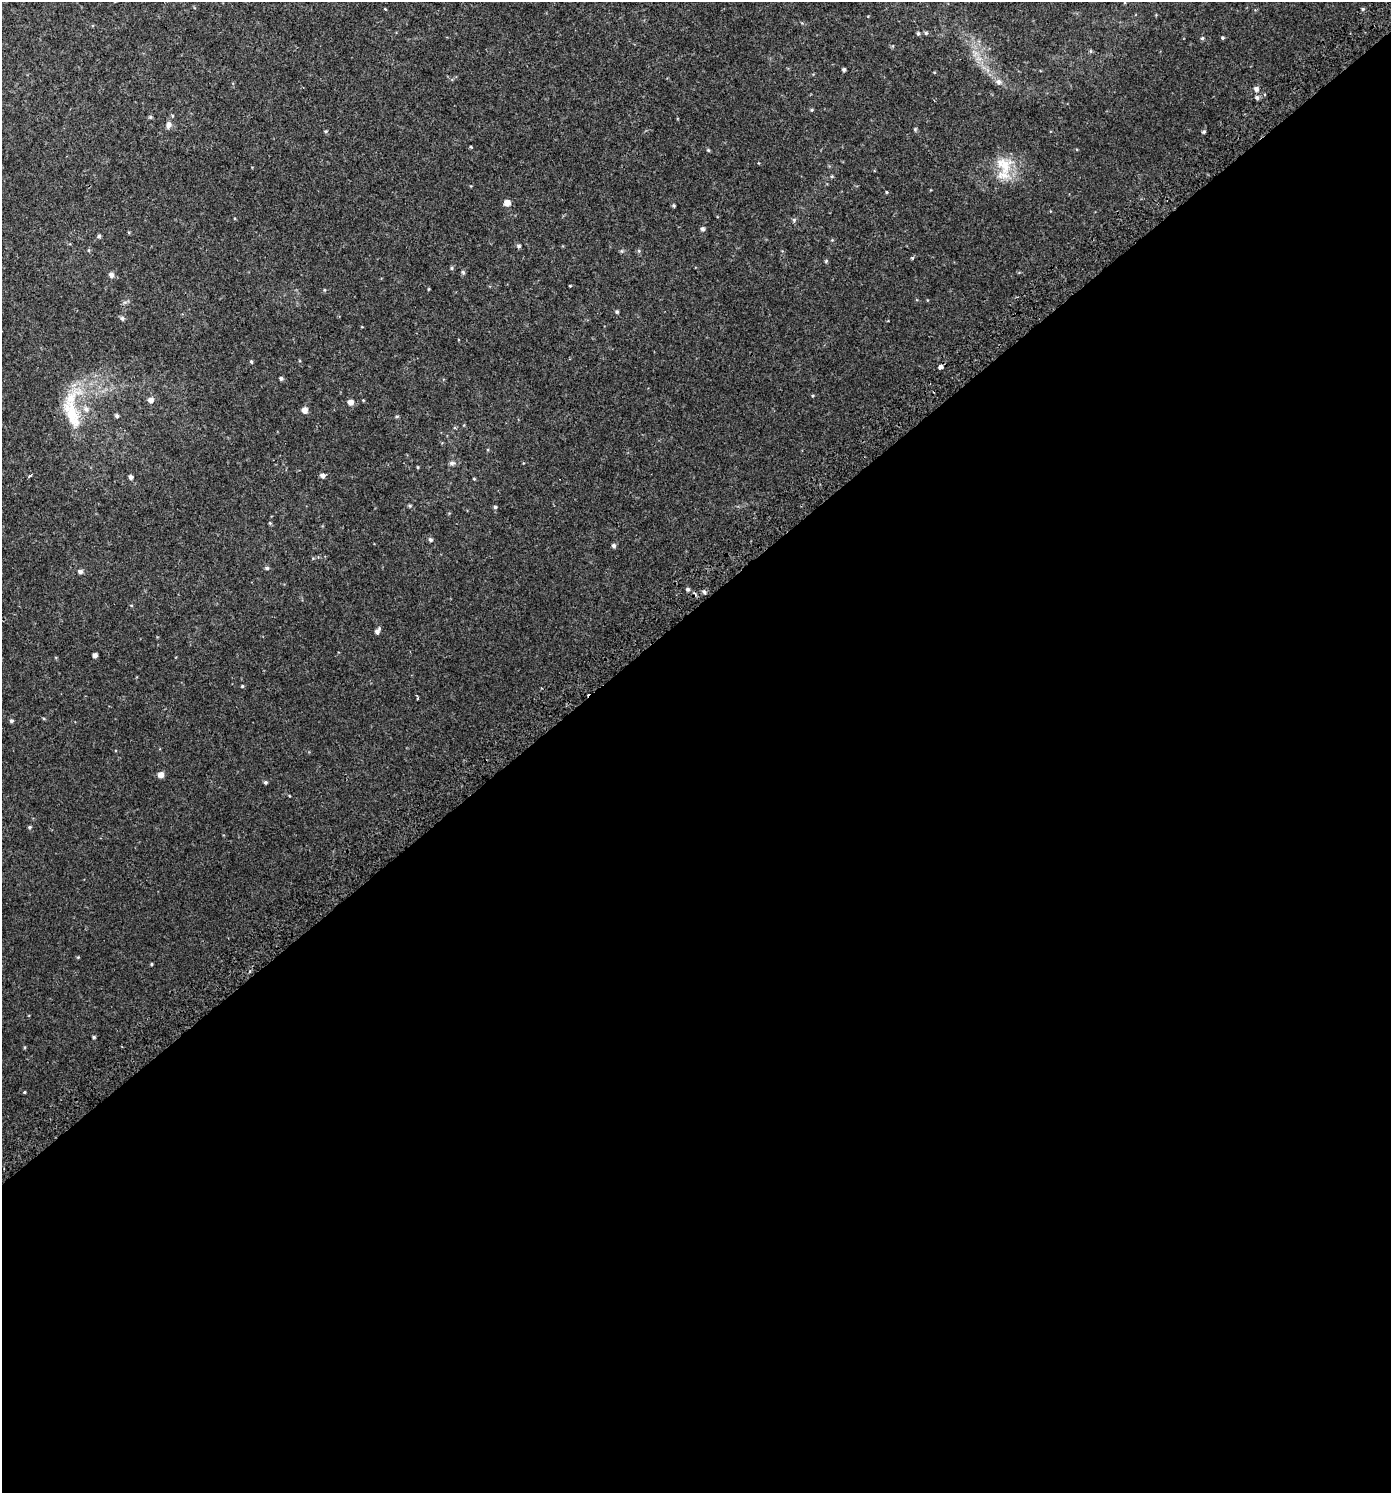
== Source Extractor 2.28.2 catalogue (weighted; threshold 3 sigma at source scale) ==
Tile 15 of 4 x 4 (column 3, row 4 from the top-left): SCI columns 3039-4427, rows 60-1550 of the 6014 x 6073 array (HDU 1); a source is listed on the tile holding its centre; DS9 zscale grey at full resolution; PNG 1393 x 1495 px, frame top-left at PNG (2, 2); no overlay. Shown black and unused: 59% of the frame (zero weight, under 2 of 3 exposures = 3% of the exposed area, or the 3 px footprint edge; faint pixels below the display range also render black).
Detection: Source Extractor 2.28.2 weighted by HDU 2 'WHT'; one run over the whole footprint, this tile lists its part. Background 0.00247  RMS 0.0043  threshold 0.0193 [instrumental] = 3 sigma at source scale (4.5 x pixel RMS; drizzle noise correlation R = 1.50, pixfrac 1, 0.0396/0.0396 arcsec/px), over >= 5 px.
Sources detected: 84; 2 inside a brighter listed object's ellipse — not listed separately; the other 82 listed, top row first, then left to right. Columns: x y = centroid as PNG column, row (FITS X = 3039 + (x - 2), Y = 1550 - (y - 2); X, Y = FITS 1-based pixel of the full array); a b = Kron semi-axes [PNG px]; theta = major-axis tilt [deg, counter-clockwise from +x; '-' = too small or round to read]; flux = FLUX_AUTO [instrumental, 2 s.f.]
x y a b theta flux
385 9 4 3 - 0.29
1363 9 4 3 - 0.62
918 33 5 4 - 0.66
926 33 6 4 -15 0.72
1202 38 5 4 - 0.69
1222 38 4 4 - 0.53
1091 51 6 4 89 0.54
978 59 11 5 -2 1.8
844 69 4 3 - 0.87
998 82 9 8 - 1.8
1256 89 6 6 - 1.5
1257 98 6 5 - 0.89
812 110 5 4 - 0.47
150 117 5 5 - 0.55
168 125 11 7 73 1.8
915 129 6 4 -47 0.49
325 131 5 4 - 0.5
1204 132 4 4 - 0.6
470 147 3 3 - 1.2
708 150 5 4 - 0.5
1004 165 27 23 -57 12
832 176 5 4 - 0.45
887 192 4 3 - 0.37
507 203 5 5 - 3.5
674 206 4 4 - 0.5
794 220 5 5 - 0.78
703 229 6 5 - 0.88
129 232 5 3 - 0.35
99 236 5 4 - 0.71
832 240 4 4 - 0.39
519 246 5 4 - 0.83
89 250 5 3 - 0.45
621 251 5 5 - 0.56
639 251 5 5 - 0.6
826 261 4 4 - 0.49
452 268 5 4 - 0.54
463 272 5 5 - 0.73
111 275 6 6 - 1.6
569 286 3 3 - 0.88
428 289 5 3 - 0.33
324 290 5 3 - 0.37
617 312 5 4 - 0.6
122 318 6 5 - 0.9
251 361 5 4 - 0.53
941 367 4 3 - 16
281 378 5 4 - 0.81
813 396 4 3 - 0.35
151 400 6 6 - 2
363 400 4 3 - 0.34
350 402 6 5 - 2.4
305 410 6 5 - 2.7
72 414 53 25 -82 21
117 416 5 4 - 0.83
397 416 5 3 - 0.45
452 463 7 6 - 1.1
418 467 5 3 - 0.37
322 475 5 5 - 1.5
30 476 4 3 - 0.59
131 477 5 4 - 1.1
474 479 4 4 - 0.4
410 506 5 4 - 0.56
495 507 4 4 - 0.64
270 523 5 4 - 0.43
430 540 6 5 - 0.91
614 546 5 5 - 1.1
267 568 6 4 -15 0.72
80 571 6 5 - 1.3
688 589 5 4 - 0.78
704 592 6 5 - 0.91
131 605 5 3 - 0.33
377 631 8 4 59 1.7
95 655 4 4 - 1.5
242 686 4 4 - 0.48
417 698 5 3 - 0.83
11 721 5 4 - 0.75
161 775 5 5 - 2.7
265 782 4 4 - 0.68
30 827 5 4 - 0.6
78 957 5 4 - 0.38
151 964 3 3 - 0.45
94 1037 4 3 - 0.58
24 1092 4 3 - 0.4
Unlisted compact peaks at least as high as the median listed source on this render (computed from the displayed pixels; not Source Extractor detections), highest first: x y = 912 258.